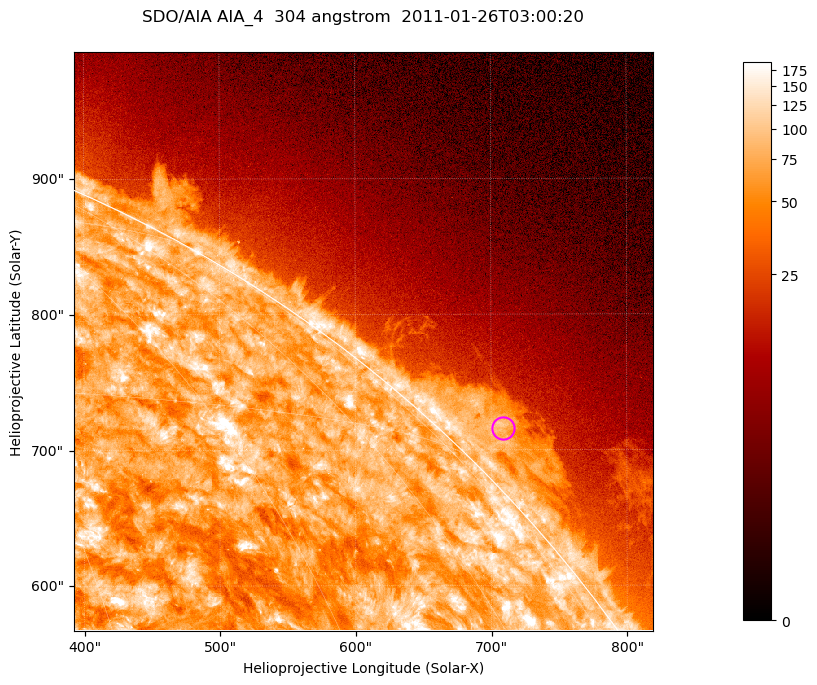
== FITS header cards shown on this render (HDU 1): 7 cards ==
TELESCOP= 'SDO/AIA '           / For AIA: SDO/AIA
INSTRUME= 'AIA_4   '           / For AIA: AIA_ATA1, AIA_ATA2, AIA_ATA3 or AIA_AT
WAVELNTH=                  304 / [angstrom] Wavelength
WAVEUNIT= 'angstrom'           / Wavelength unit: angstrom
DATE-OBS= '2011-01-26T03:00:20.124' / [ISO] Date when observation started; ISO 8
CTYPE1  = 'HPLN-TAN'           / CTYPE1; Typically HPLN
CTYPE2  = 'HPLT-TAN'           / CTYPE2; Typically HPLT

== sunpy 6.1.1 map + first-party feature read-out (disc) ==
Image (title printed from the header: SDO/AIA AIA_4  304 angstrom  2011-01-26T03:00:20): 711 x 711 px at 0.6 arcsec/px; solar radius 975 arcsec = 1624 px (partial field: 2.6% of the solar disc is inside the frame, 42% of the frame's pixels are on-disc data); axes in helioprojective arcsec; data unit not stated in the header (colour bar unlabelled)
Orientation: roll -0.131 deg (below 1 deg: not rotated)
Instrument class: DISC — disc imager (sunpy class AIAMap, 304 A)
Bright regions (active regions / flare kernels): reference = the on-disc median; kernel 7 px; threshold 5 sigma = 121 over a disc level ~73.8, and >= 1.15x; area >= 505 px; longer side >= 9 px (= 5.4 arcsec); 0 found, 0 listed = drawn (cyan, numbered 1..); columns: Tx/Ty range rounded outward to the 2 arcsec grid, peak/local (2 s.f.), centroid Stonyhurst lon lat
Off-limb structures (1.02-1.3 R_sun): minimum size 252 px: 3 found; the strongest spans PA ~310..320 deg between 1.02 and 1.06 R_sun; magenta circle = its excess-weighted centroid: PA ~315 deg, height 1.03 R_sun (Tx ~708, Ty ~716 arcsec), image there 3.5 x the reference